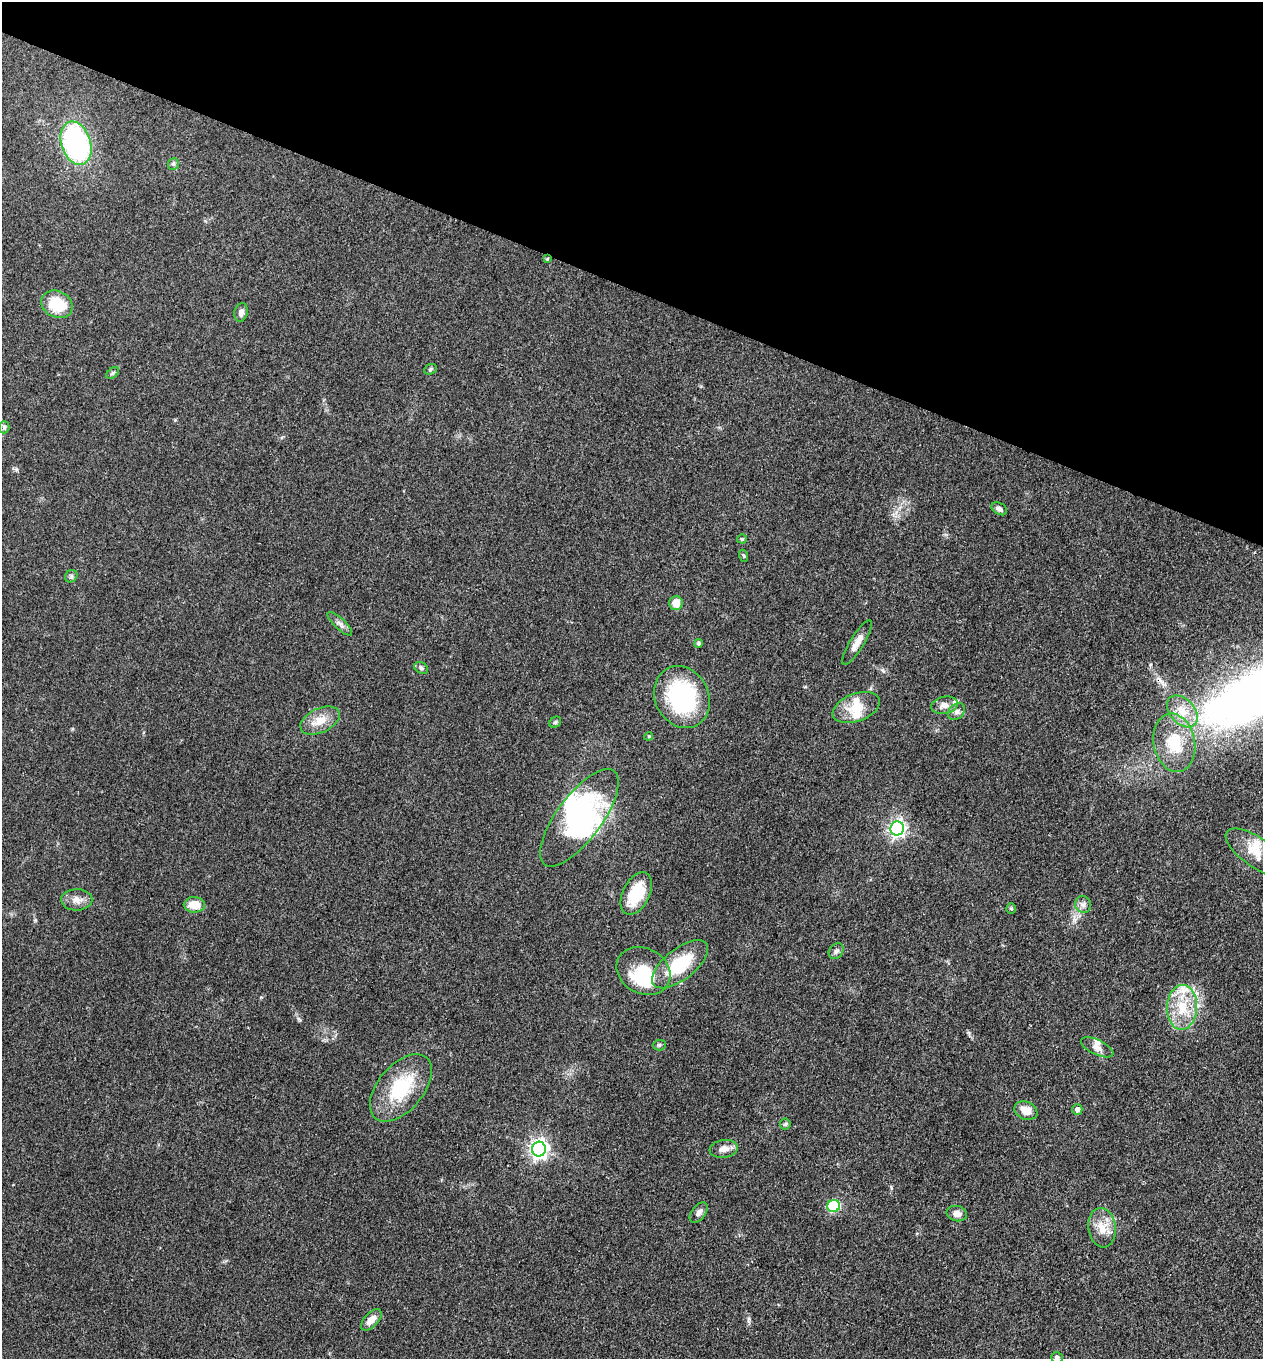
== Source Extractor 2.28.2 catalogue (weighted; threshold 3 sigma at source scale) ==
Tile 2 of 4 x 4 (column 2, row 1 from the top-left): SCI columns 1525-2785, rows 4074-5430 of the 5442 x 5431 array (HDU 1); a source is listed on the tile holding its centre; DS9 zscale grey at full resolution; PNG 1265 x 1361 px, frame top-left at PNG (2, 2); each listed source drawn as its Kron ellipse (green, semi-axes under 4 px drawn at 4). Shown black and unused: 21% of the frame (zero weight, under 3 of 4 exposures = <1% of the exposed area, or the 3 px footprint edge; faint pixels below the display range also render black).
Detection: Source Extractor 2.28.2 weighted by HDU 2 'WHT'; one run over the whole footprint, this tile lists its part. Background 0.0948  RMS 0.0059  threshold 0.0267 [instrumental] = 3 sigma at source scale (4.5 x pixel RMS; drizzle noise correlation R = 1.50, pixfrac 1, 0.05/0.05 arcsec/px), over >= 5 px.
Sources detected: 62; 4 inside a brighter object's white glare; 1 cosmic-ray / hot-pixel residue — neither listed nor drawn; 5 inside a brighter listed object's ellipse — not listed separately; the other 52 listed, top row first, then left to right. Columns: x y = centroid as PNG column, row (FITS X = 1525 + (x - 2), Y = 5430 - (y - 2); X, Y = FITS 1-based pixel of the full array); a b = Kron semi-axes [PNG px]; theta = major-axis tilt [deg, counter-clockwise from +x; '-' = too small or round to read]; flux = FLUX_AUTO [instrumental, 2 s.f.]
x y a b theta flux
76 143 22 14 -72 110
173 164 6 5 - 1.2
547 259 3 3 - 0.58
57 304 16 13 -28 19
241 312 9 6 77 2.9
430 369 7 5 22 0.97
113 373 7 4 37 0.98
4 427 6 5 - 1.2
999 509 8 5 -31 2
742 539 5 4 - 0.77
744 556 6 4 -71 0.81
71 576 7 5 48 1.2
676 603 7 6 - 7.5
340 624 16 5 -43 2.6
699 643 4 4 - 1.2
857 643 26 7 58 5.3
421 668 7 5 -34 1.4
682 697 32 27 -62 63
944 705 13 8 10 4.4
856 708 24 14 20 12
1182 711 18 12 -48 10
957 712 9 7 45 2.3
320 721 21 12 25 9.5
555 722 6 5 - 0.98
649 736 4 3 - 0.53
1174 743 29 20 -79 23
579 818 58 22 53 77
897 828 7 7 - 200
1257 852 36 14 -35 12
636 894 23 13 63 21
77 900 15 10 1 4.9
1083 904 8 8 - 2.5
194 905 10 7 -1 8.7
1011 909 5 5 - 0.94
836 951 8 6 51 1.9
680 964 33 15 38 29
643 971 28 22 -29 30
1182 1007 22 15 87 18
659 1045 6 5 - 1.1
1097 1047 17 7 -25 3.8
401 1088 40 22 50 34
1077 1109 5 5 - 2.2
1026 1111 12 8 -23 7
785 1124 5 5 - 0.88
539 1149 7 7 - 280
724 1149 14 9 8 4.9
834 1206 6 6 - 46
699 1213 12 7 52 2.5
957 1214 10 7 -13 3.5
1102 1228 20 14 -82 9.4
371 1320 13 7 47 5.6
1057 1357 6 5 - 1.3
Overlapping masked pixels (flux is a lower limit): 1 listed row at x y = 547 259
Isophote crosses this tile's border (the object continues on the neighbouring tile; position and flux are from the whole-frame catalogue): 1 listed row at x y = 1057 1357